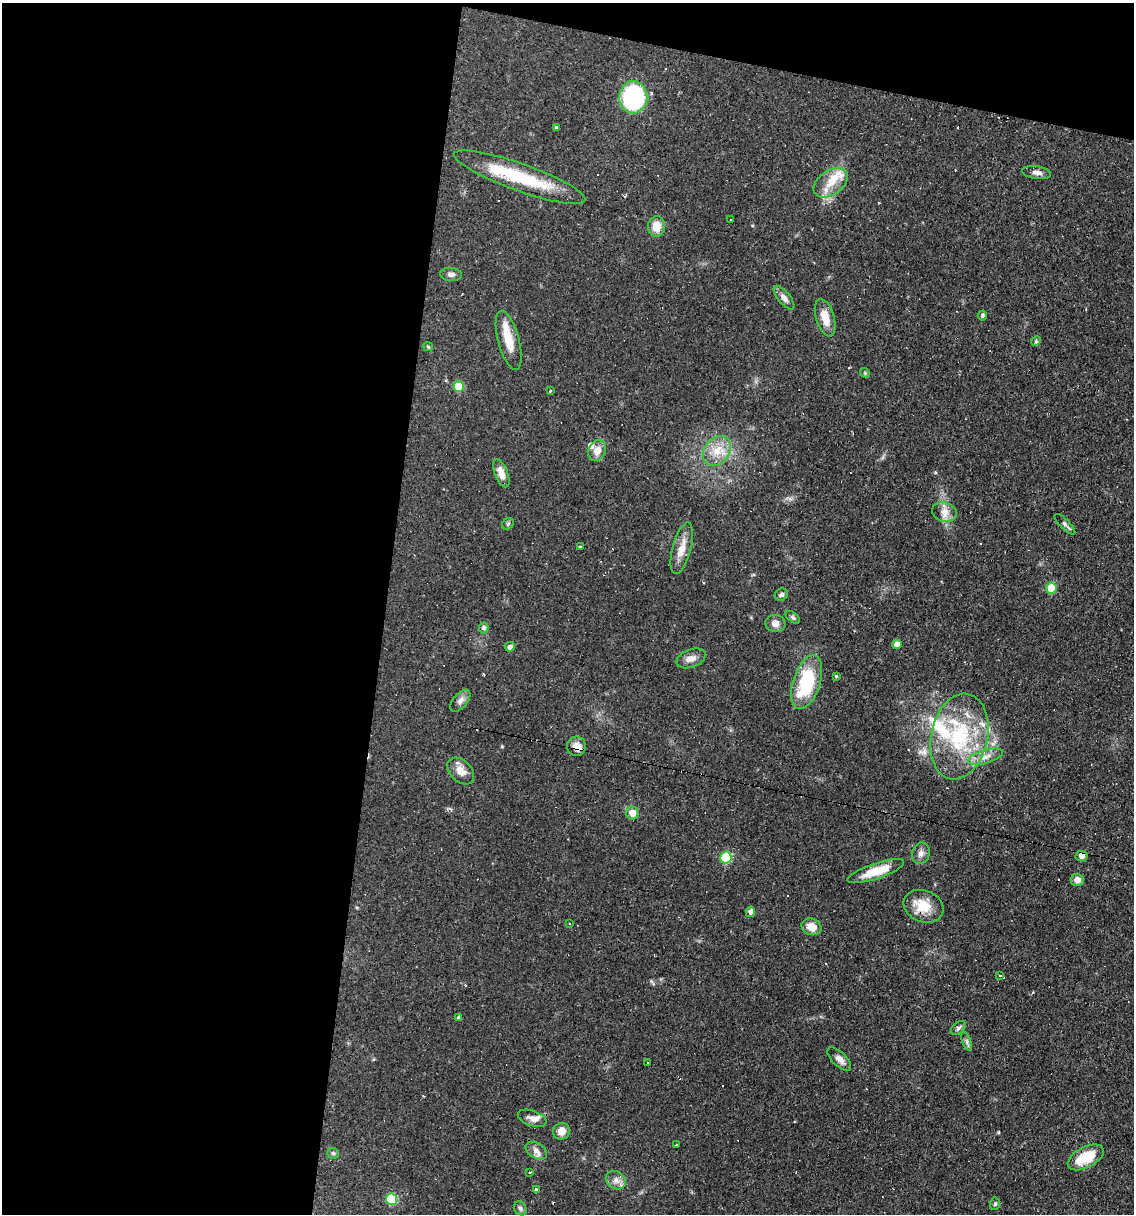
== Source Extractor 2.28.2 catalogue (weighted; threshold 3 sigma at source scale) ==
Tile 1 of 4 x 4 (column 1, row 1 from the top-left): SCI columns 233-1364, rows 3637-4848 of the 4874 x 4848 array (HDU 1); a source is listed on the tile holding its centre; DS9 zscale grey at full resolution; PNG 1136 x 1216 px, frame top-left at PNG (2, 3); each listed source drawn as its Kron ellipse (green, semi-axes under 4 px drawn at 4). Shown black and unused: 37% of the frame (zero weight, under 2 of 3 exposures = <1% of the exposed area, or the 3 px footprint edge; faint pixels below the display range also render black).
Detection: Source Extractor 2.28.2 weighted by HDU 2 'WHT'; one run over the whole footprint, this tile lists its part. Background 0.0644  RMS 0.0052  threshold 0.0234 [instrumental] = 3 sigma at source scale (4.5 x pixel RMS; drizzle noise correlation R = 1.50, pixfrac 1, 0.05/0.05 arcsec/px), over >= 5 px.
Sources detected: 80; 6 cosmic-ray / hot-pixel residue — neither listed nor drawn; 6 inside a brighter listed object's ellipse — not listed separately; the other 68 listed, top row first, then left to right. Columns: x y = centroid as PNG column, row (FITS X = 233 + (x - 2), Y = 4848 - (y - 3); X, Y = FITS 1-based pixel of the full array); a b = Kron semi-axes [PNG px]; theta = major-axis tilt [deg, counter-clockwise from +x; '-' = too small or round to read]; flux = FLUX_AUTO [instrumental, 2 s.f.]
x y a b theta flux
633 97 16 14 87 62
556 127 3 3 - 1.4
1037 173 14 6 -8 2.3
520 177 69 13 -20 33
831 183 19 12 36 8.7
730 220 3 2 - 0.41
656 226 10 8 88 6.6
451 274 11 6 -3 1.9
784 298 14 6 -50 2.4
982 315 5 5 - 0.77
825 318 19 9 -73 7.8
509 340 30 10 -75 9.1
1036 341 5 4 - 0.61
428 347 5 4 - 0.63
865 373 5 4 - 0.65
459 387 5 5 - 16
550 391 3 2 - 0.86
597 451 11 8 68 4.9
717 451 16 12 53 8.6
501 473 15 6 -68 5
944 512 13 9 -17 4.2
508 524 6 5 - 0.88
1065 524 14 5 -45 1.4
580 547 3 3 - 4.1
682 548 26 9 75 6.7
1051 588 5 5 - 17
781 595 7 6 - 1.3
793 617 8 4 -37 1.1
775 624 10 8 -9 3.4
484 628 5 4 - 1.4
897 644 5 4 - 3
510 647 5 4 - 2.3
691 658 15 9 21 3.6
836 676 3 3 - 0.95
807 682 28 13 72 32
460 701 13 7 49 2.5
959 737 43 28 77 46
576 746 9 9 - 4.9
985 757 18 6 16 4.2
461 771 16 10 -45 5
632 813 6 6 - 5.2
921 853 11 8 72 2.5
1081 856 6 5 - 3.6
726 858 6 5 - 33
876 871 30 7 18 12
1077 880 6 6 - 3.3
923 906 20 15 -23 11
750 912 5 4 - 2.4
569 923 2 2 - 0.56
811 927 10 8 -20 5.8
1000 975 3 3 - 1.1
459 1018 4 4 - 1.5
958 1028 8 5 39 1.2
967 1041 10 3 -69 1.2
839 1059 15 7 -45 3
648 1063 3 3 - 1.5
532 1118 15 7 -18 3.7
561 1131 8 8 - 4.2
676 1145 2 2 - 0.49
536 1151 12 7 -31 2.7
333 1153 5 5 - 0.81
1086 1157 19 10 28 16
530 1172 3 3 - 0.94
616 1180 11 8 -33 3
536 1189 4 3 - 0.82
391 1199 5 5 - 25
995 1204 6 5 - 0.76
520 1208 7 6 - 1.2
Overlapping masked pixels (flux is a lower limit): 2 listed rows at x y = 576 746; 1081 856